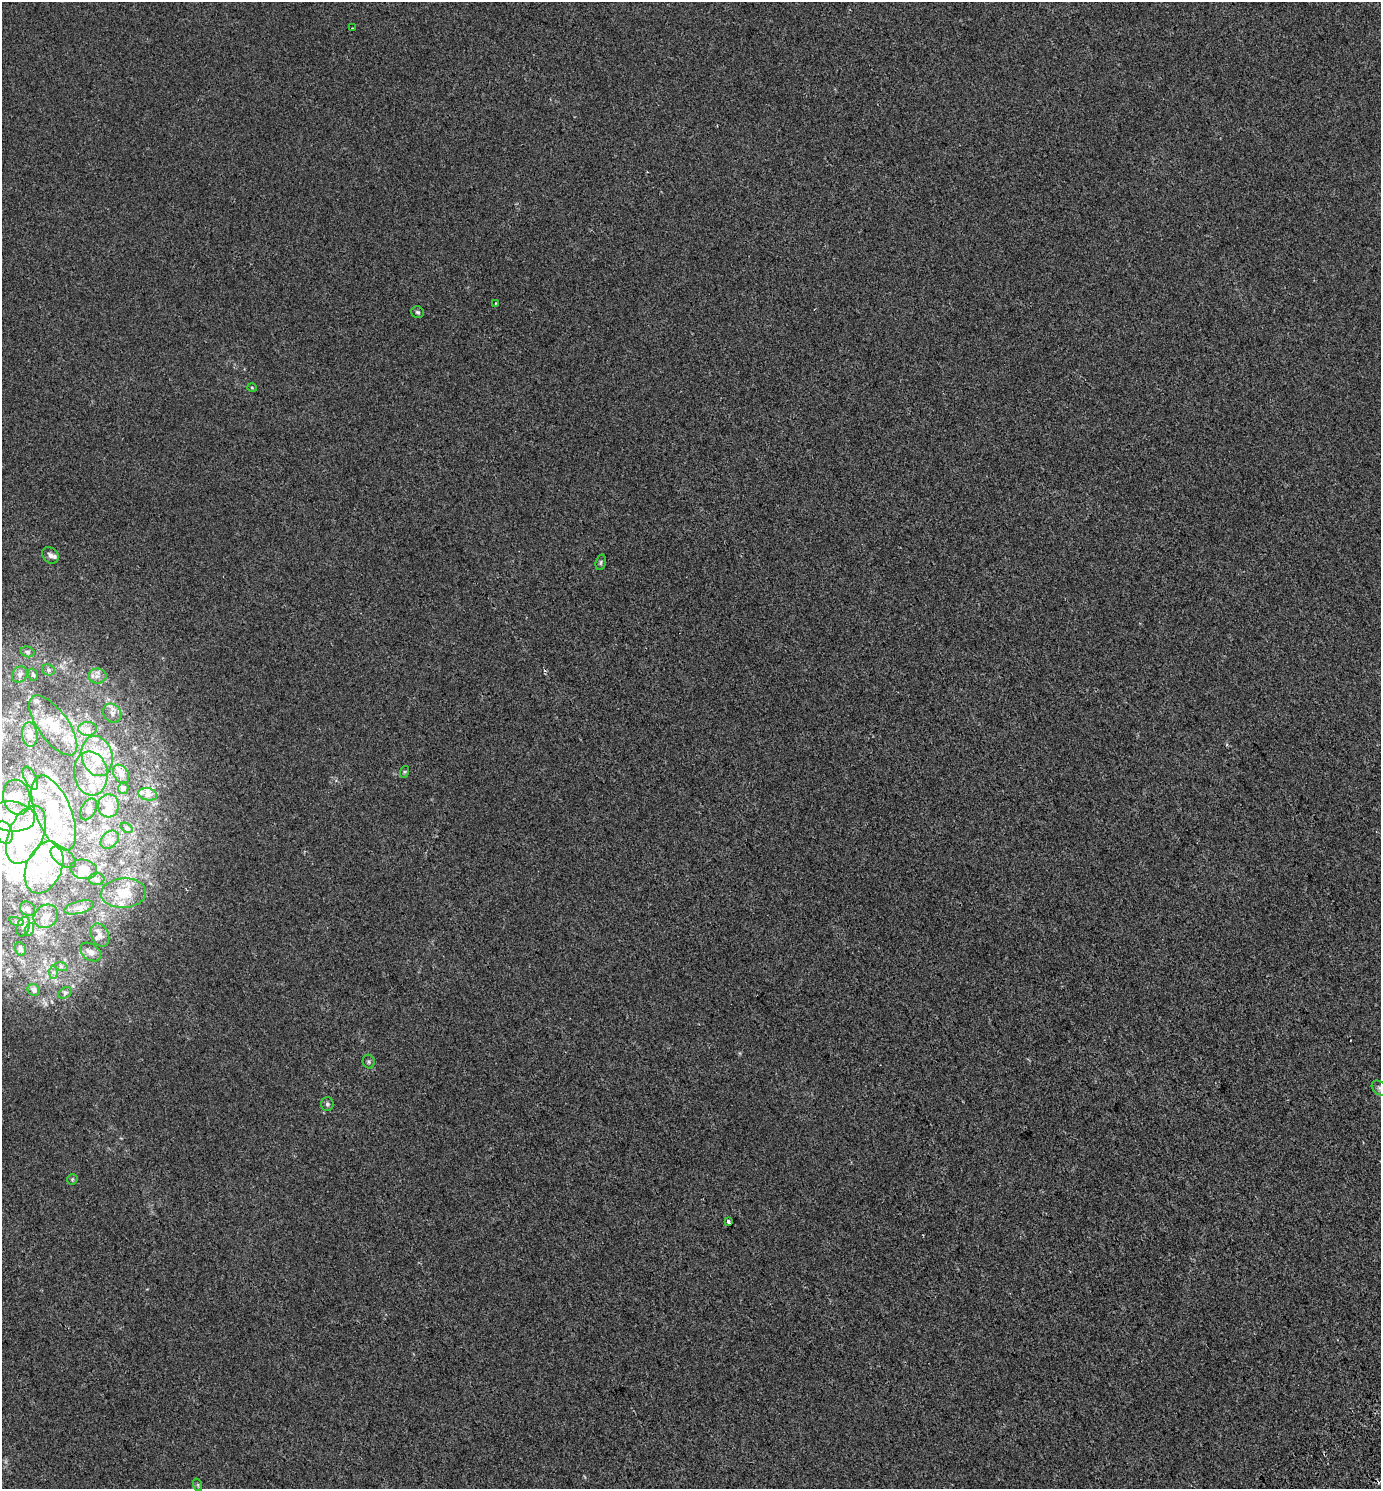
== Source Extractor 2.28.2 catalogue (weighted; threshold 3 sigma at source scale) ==
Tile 6 of 4 x 4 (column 2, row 2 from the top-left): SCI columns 1655-3033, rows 3036-4522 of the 6007 x 6078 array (HDU 1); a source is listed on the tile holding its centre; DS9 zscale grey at full resolution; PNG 1383 x 1491 px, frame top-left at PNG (2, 2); each listed source drawn as its Kron ellipse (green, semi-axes under 4 px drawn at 4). Shown black and unused: <1% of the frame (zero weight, under 2 of 3 exposures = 4% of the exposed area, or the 3 px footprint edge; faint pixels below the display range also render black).
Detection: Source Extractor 2.28.2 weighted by HDU 2 'WHT'; one run over the whole footprint, this tile lists its part. Background 4.72e-04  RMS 0.0047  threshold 0.0213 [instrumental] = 3 sigma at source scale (4.5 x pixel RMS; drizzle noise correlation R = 1.50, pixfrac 1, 0.0396/0.0396 arcsec/px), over >= 5 px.
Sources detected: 84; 6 inside a brighter object's white glare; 1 cosmic-ray / hot-pixel residue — neither listed nor drawn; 22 inside a brighter listed object's ellipse — not listed separately; the other 55 listed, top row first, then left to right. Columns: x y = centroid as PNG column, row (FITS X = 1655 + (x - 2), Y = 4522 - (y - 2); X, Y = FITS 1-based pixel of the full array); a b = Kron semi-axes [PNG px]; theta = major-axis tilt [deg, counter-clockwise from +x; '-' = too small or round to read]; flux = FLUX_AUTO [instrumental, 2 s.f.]
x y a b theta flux
352 28 3 2 - 0.27
496 303 3 3 - 0.5
418 312 6 5 - 0.82
252 387 4 3 - 0.34
50 555 9 7 -45 1.8
601 562 8 5 73 0.76
28 652 7 5 -16 0.99
48 670 6 5 - 0.8
20 674 8 7 - 1.6
33 675 6 4 -73 0.72
97 676 9 7 2 2.3
112 713 10 8 -50 2.4
53 725 35 15 -54 13
88 729 9 7 0 2.2
30 734 12 8 -84 3.1
97 756 20 15 -75 14
404 772 6 4 71 0.5
91 774 22 17 -82 9.7
121 774 10 7 -56 2.4
30 778 12 6 -64 1.5
123 788 6 5 - 0.87
148 794 9 6 -11 1.6
17 797 18 13 -78 5.8
108 806 11 10 - 4.3
89 809 12 7 62 1.8
54 813 40 17 -67 24
11 816 24 15 -7 10
126 828 6 3 -34 0.54
4 832 12 8 -67 3.9
26 835 31 17 66 49
110 840 10 7 45 2
63 857 14 8 -38 3
44 867 27 17 68 20
84 869 13 10 -12 4.7
96 879 8 6 -2 1.2
124 893 22 15 3 9
79 907 15 6 14 2.3
28 909 8 6 -34 1.3
46 916 13 11 40 3
16 922 7 4 -17 0.81
23 927 10 6 70 1.3
30 929 6 4 72 0.72
100 935 12 8 -63 2.4
20 949 7 5 -74 1.1
90 952 12 8 -35 2.2
61 966 6 4 -19 0.73
53 972 6 4 89 0.85
34 990 6 5 - 1.5
65 993 7 5 30 0.91
369 1061 7 6 - 0.8
1380 1088 9 6 -41 1.4
327 1104 7 6 - 0.93
72 1179 6 4 46 0.58
728 1222 3 3 - 2.9
198 1485 6 4 -72 0.63
Isophote crosses this tile's border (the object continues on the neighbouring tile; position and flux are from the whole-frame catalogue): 1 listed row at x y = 1380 1088
Unlisted compact peaks at least as high as the median listed source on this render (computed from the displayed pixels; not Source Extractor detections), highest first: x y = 73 986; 1227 745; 585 1477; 134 748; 121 1138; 336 780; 150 883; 102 913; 1140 623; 61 666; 1363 1142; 717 125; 186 889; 244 369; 166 819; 164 786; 108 699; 414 1354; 814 309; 162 658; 1220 138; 574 117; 130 1021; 136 853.